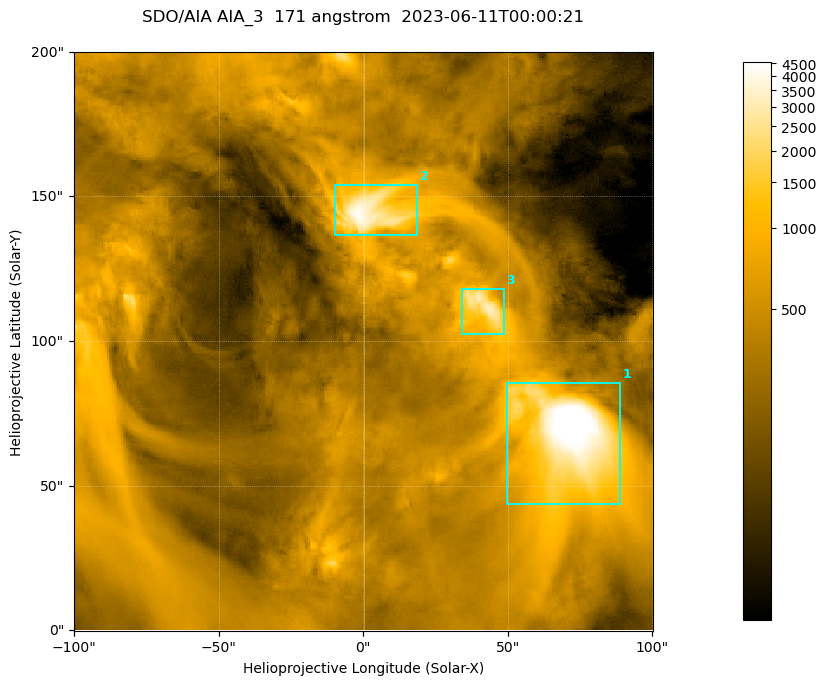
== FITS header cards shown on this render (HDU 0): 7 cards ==
TELESCOP= 'SDO/AIA '
INSTRUME= 'AIA_3   '
WAVELNTH=                  171
WAVEUNIT= 'angstrom'
DATE-OBS= '2023-06-11T00:00:21.351'
CTYPE1  = 'HPLN-TAN'
CTYPE2  = 'HPLT-TAN'

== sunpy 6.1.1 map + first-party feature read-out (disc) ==
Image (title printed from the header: SDO/AIA AIA_3  171 angstrom  2023-06-11T00:00:21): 334 x 334 px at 0.599 arcsec/px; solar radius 945 arcsec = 1577 px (partial field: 1.4% of the solar disc is inside the frame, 100% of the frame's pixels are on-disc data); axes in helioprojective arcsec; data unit not stated in the header (colour bar unlabelled)
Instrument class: DISC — disc imager (sunpy class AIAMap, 171 A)
Bright regions (active regions / flare kernels): reference = the on-disc median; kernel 3 px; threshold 5 sigma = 1105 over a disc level ~361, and >= 1.15x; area >= 111 px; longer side >= 4 px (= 2.4 arcsec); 3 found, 3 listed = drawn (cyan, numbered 1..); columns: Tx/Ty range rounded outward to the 2 arcsec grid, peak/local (2 s.f.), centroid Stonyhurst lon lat
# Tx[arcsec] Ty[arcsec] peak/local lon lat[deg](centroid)
1 50..90 42..86 16 +4 +4
2 -10..20 136..154 12 +0 +9
3 34..50 102..118 8.9 +3 +7